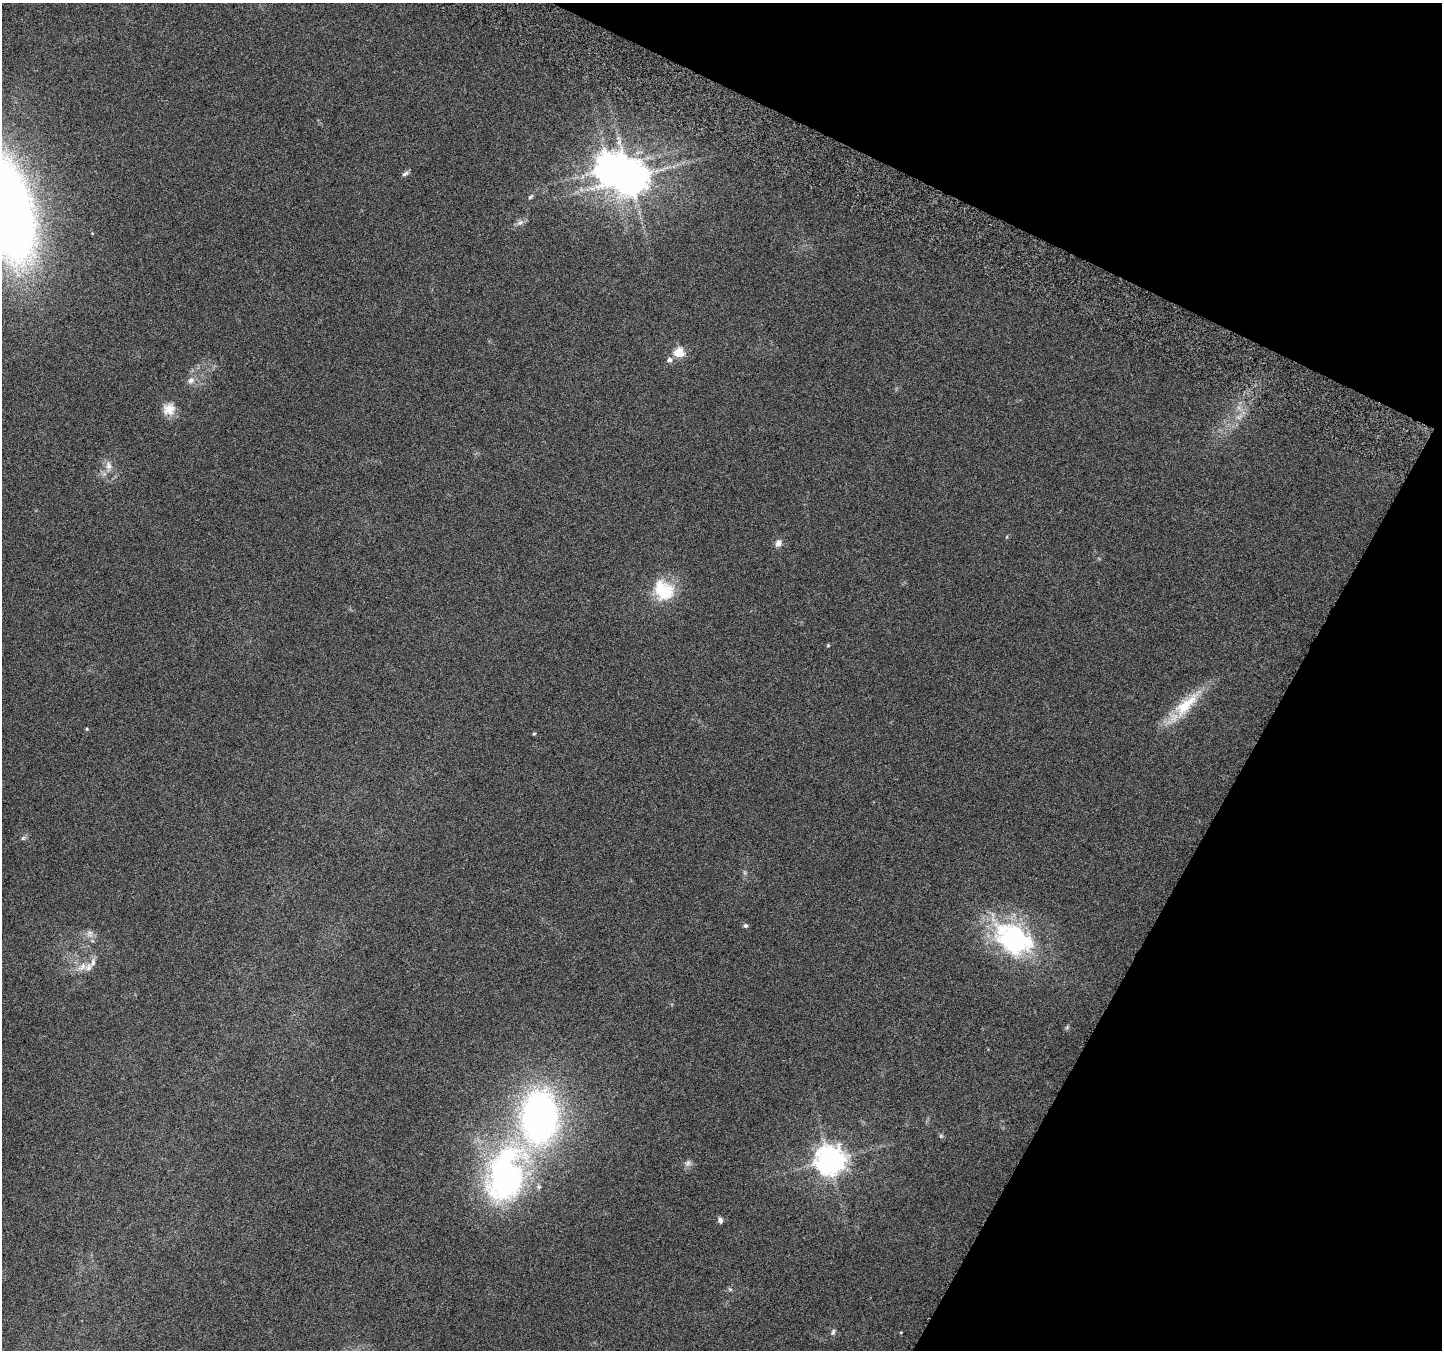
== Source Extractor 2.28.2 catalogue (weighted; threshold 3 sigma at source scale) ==
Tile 8 of 4 x 4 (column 4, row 2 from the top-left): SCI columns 4349-5788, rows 2950-4297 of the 5825 x 5965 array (HDU 1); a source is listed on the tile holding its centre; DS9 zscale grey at full resolution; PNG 1444 x 1352 px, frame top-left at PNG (2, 3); no overlay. Shown black and unused: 23% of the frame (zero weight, under 3 of 6 exposures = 3% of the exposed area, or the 3 px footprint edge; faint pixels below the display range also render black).
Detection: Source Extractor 2.28.2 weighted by HDU 2 'WHT'; one run over the whole footprint, this tile lists its part. Background 0.0353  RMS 0.0041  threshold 0.0166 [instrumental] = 3 sigma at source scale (4.09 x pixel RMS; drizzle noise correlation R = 1.36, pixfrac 0.8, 0.0396/0.0396 arcsec/px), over >= 5 px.
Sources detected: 37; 3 inside a brighter object's white glare — not listed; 3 inside a brighter listed object's ellipse — not listed separately; the other 31 listed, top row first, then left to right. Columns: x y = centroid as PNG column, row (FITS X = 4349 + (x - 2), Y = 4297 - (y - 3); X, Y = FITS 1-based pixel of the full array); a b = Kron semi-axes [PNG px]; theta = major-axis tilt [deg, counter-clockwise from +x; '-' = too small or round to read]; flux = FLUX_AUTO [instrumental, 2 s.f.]
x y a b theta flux
405 174 10 5 31 0.99
630 178 10 9 - 890
530 197 8 4 48 0.68
6 208 93 43 -74 400
520 223 10 6 30 1.6
679 353 5 5 - 22
670 360 7 6 - 1.6
191 380 10 9 - 2.2
169 409 16 15 - 5.1
1239 417 9 5 25 1.6
109 466 15 9 -82 3
778 543 10 8 63 2
665 591 29 22 55 14
828 645 4 4 - 0.43
1186 705 51 16 45 15
87 729 4 4 - 0.41
534 734 4 4 - 0.39
23 838 9 4 35 0.77
745 926 6 5 - 0.83
90 934 11 9 -69 2.1
1014 940 49 34 -40 57
82 967 15 8 44 3.2
1067 1027 6 5 - 0.57
539 1117 45 30 88 160
941 1136 5 5 - 0.58
830 1160 9 9 - 540
688 1163 10 7 61 1.4
505 1178 58 36 77 120
720 1220 7 5 -66 1.3
730 1289 6 4 -18 0.53
833 1332 9 5 67 0.86
Isophote crosses this tile's border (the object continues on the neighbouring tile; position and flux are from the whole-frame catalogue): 1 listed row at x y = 6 208